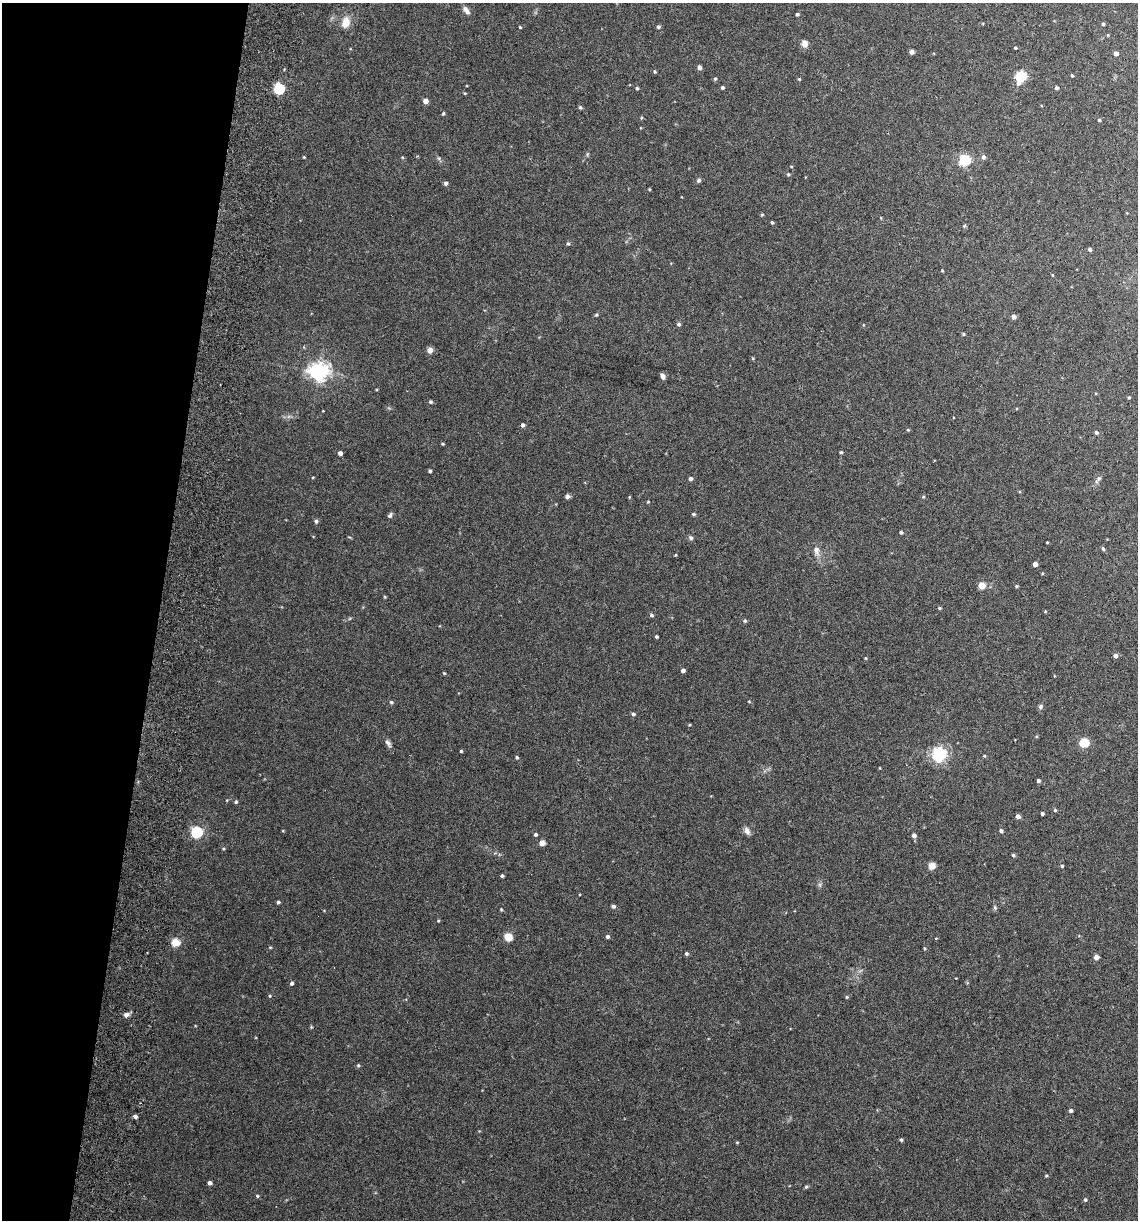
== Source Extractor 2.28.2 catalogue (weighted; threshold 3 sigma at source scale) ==
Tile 9 of 4 x 4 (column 1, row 3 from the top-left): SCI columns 175-1310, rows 1231-2448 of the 5008 x 4899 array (HDU 1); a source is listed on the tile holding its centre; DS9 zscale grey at full resolution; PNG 1140 x 1222 px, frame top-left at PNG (2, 3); no overlay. Shown black and unused: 14% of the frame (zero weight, under 3 of 6 exposures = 3% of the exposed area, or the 3 px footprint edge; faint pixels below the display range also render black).
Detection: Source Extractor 2.28.2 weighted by HDU 2 'WHT'; one run over the whole footprint, this tile lists its part. Background 0.0299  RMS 0.0032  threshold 0.0133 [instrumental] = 3 sigma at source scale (4.09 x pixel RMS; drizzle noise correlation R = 1.36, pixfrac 0.8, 0.05/0.05 arcsec/px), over >= 5 px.
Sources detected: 128; all 128 listed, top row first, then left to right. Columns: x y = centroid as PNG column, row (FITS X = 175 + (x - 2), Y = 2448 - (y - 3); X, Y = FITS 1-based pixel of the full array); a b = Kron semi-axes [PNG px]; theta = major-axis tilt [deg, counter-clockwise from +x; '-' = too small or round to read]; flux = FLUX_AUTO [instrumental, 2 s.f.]
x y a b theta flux
466 10 11 6 -55 1.3
797 14 4 3 - 0.57
346 22 12 9 74 3.1
1103 24 4 3 - 0.44
520 27 3 3 - 0.29
658 27 4 4 - 0.49
805 44 7 6 - 1.7
1015 48 3 3 - 0.34
912 52 4 4 - 0.98
1116 53 4 4 - 1.3
699 67 4 4 - 0.93
654 72 4 3 - 0.33
1072 75 4 3 - 0.33
1021 76 7 7 - 8.3
715 79 4 4 - 0.37
799 79 4 3 - 0.24
1019 83 7 6 - 0.84
722 87 4 4 - 0.47
637 88 4 3 - 0.38
1056 88 4 4 - 0.62
279 89 6 5 - 23
425 101 4 4 - 2.3
580 107 5 4 - 0.44
443 113 4 3 - 0.35
1099 120 3 3 - 0.32
304 157 3 3 - 0.24
983 157 5 5 - 0.77
965 160 5 5 - 31
788 174 4 4 - 0.33
699 180 5 5 - 0.55
445 183 4 4 - 0.7
649 189 4 3 - 0.24
772 222 4 3 - 0.37
568 243 5 4 - 0.38
1090 249 4 3 - 0.68
942 270 4 3 - 0.22
596 315 4 4 - 0.34
1013 317 5 4 - 1.1
679 324 5 4 - 0.49
964 334 5 3 - 0.25
430 350 5 4 - 2.3
319 372 7 6 - 130
662 376 6 4 -58 1
1129 398 4 3 - 0.32
431 402 5 4 - 0.46
522 425 4 4 - 0.64
908 430 4 3 - 0.27
1096 432 4 4 - 0.54
442 444 4 3 - 0.3
841 452 4 3 - 0.38
340 453 4 4 - 0.9
430 471 4 3 - 0.45
691 478 4 4 - 0.7
1099 478 8 5 57 0.63
567 496 4 4 - 1.1
629 497 4 3 - 0.22
923 497 5 3 - 0.25
648 502 4 3 - 0.22
693 514 5 4 - 0.36
390 515 8 4 63 0.58
316 521 5 4 - 0.59
901 532 4 3 - 0.51
691 538 6 5 - 0.59
1047 542 3 2 - 0.21
1103 549 6 4 -62 0.4
816 550 10 7 -88 1.4
675 555 4 3 - 0.21
1035 564 4 4 - 1.5
982 586 5 5 - 4.4
1016 586 4 3 - 0.35
385 597 4 3 - 0.29
940 608 4 4 - 0.3
651 615 5 4 - 0.47
745 621 5 5 - 0.44
656 636 3 3 - 0.42
1115 656 4 4 - 1
866 658 5 3 - 0.24
683 670 4 3 - 0.96
391 702 5 4 - 0.41
749 702 4 3 - 0.21
1040 706 6 5 - 0.55
633 714 5 4 - 0.48
388 743 12 5 -55 0.88
1084 743 5 5 - 15
461 751 3 3 - 0.39
939 754 6 6 - 68
984 756 4 3 - 0.29
517 757 4 4 - 0.41
1038 781 3 3 - 0.63
236 802 4 4 - 0.35
1055 810 5 4 - 0.35
1042 813 3 3 - 0.51
1018 816 4 4 - 1.2
747 831 9 7 -63 1.2
1001 831 4 4 - 0.6
197 832 5 5 - 32
535 834 4 4 - 0.5
914 835 5 5 - 0.86
542 843 4 4 - 3
1013 855 5 4 - 0.39
932 866 5 5 - 3.2
1062 866 4 3 - 0.34
502 876 4 3 - 0.45
278 902 4 3 - 0.45
613 906 5 4 - 0.66
995 908 6 4 -47 0.41
501 909 4 4 - 0.27
438 921 5 3 - 0.25
508 937 6 5 - 4.9
607 937 4 4 - 0.64
176 942 5 5 - 9.9
925 948 4 3 - 0.28
686 954 4 4 - 0.52
1096 957 5 4 - 1.4
292 983 4 4 - 0.63
270 996 4 3 - 0.26
847 997 4 4 - 0.3
126 1014 7 6 - 0.94
358 1065 5 4 - 0.4
1071 1110 4 4 - 0.51
135 1116 4 4 - 0.76
901 1140 4 3 - 0.47
737 1142 5 3 - 0.24
1046 1176 5 3 - 0.27
210 1183 4 4 - 0.89
806 1187 5 4 - 0.37
257 1196 4 4 - 0.34
1085 1200 5 4 - 0.38